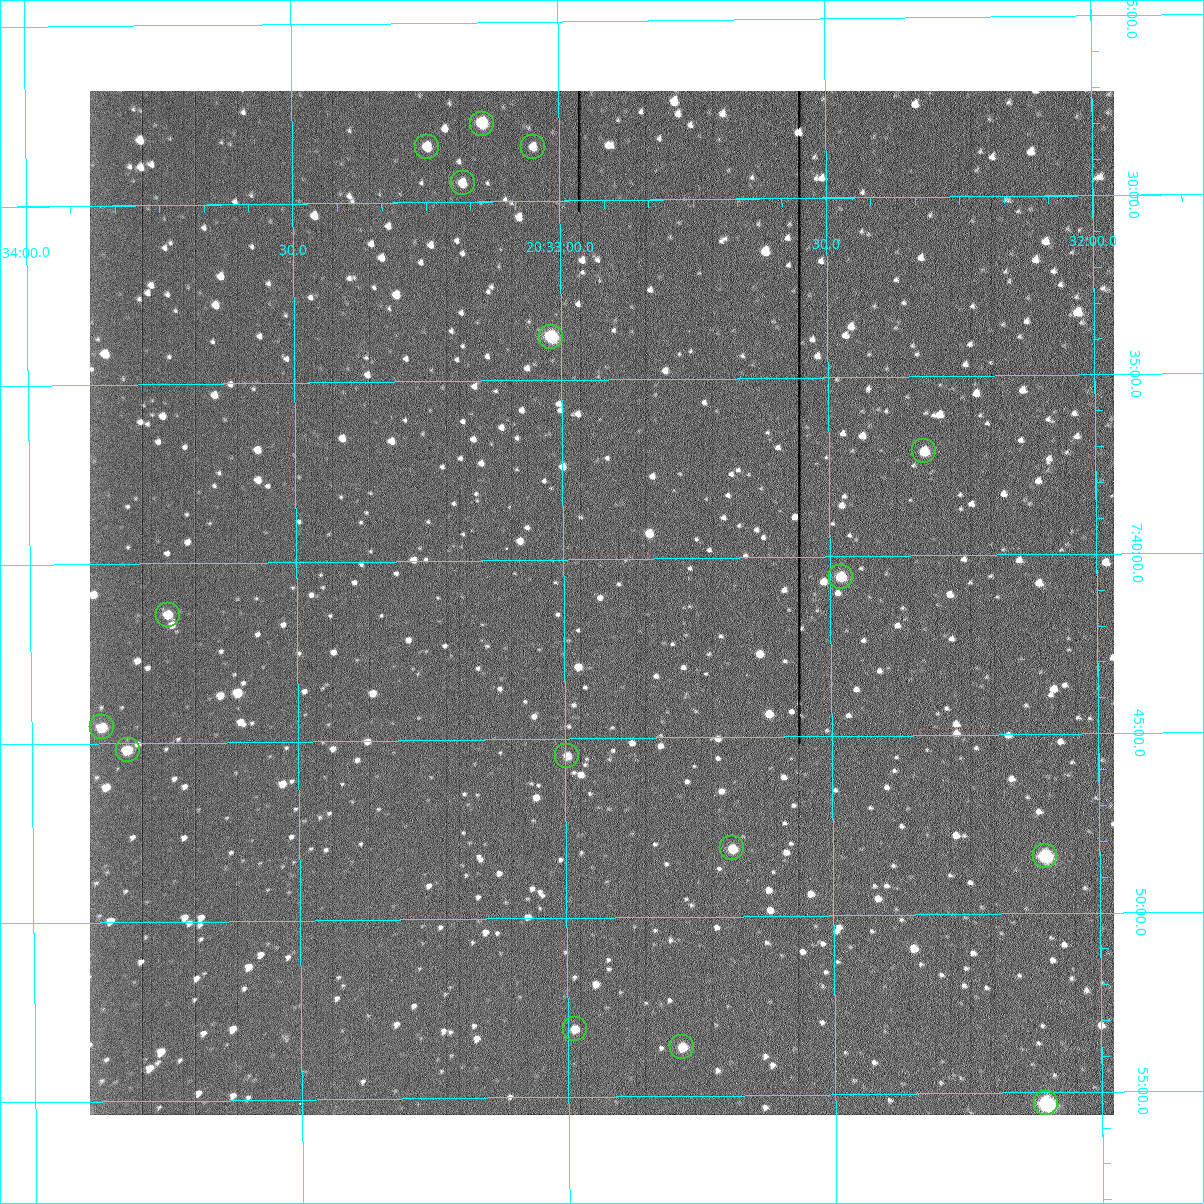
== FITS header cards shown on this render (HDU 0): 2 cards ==
NAXIS1  =                 1024 /fastest changing axis
NAXIS2  =                 1024 /next to fastest changing axis

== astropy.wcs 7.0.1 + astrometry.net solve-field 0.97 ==
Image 1024 x 1024 px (HDU 0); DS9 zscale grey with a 90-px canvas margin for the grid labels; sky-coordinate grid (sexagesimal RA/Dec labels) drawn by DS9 from the SOLVED WCS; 16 Tycho-2 reference stars matched to detected sources circled (green)
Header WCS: RA---TAN-SIP/DEC--TAN-SIP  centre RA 20:32:56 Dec +07:41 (308.23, +7.69 deg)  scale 1.67 arcsec/px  FOV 28.5' x 28.6'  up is -179 deg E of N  parity flipped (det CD > 0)
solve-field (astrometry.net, Tycho-2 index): VERIFIED the header's WCS against the Tycho-2 star catalogue (16 matches, 0 conflicts) and refined it, rather than solving blind
Solved WCS: RA---TAN-SIP/DEC--TAN-SIP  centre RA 20:32:56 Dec +07:41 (308.23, +7.69 deg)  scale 1.67 arcsec/px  FOV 28.5' x 28.6'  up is -179 deg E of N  parity flipped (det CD > 0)
The solver's refit moves the header's centre by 0.2 arcsec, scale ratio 1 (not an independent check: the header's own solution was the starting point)
Tycho-2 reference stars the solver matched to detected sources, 16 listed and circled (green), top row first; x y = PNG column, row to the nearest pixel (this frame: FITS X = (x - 90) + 1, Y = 1024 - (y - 91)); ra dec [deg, ICRS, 3 dp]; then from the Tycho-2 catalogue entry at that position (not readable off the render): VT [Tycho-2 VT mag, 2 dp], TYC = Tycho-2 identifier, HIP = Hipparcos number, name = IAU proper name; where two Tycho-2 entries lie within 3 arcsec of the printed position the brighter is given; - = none
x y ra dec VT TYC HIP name
482 124 308.286 +7.464 10.73 522-842-1 - -
427 147 308.312 +7.475 12.07 522-647-1 - -
533 147 308.262 +7.475 12.01 522-585-1 - -
463 183 308.295 +7.492 11.63 522-671-1 - -
551 337 308.254 +7.563 10.72 1087-1249-1 - -
924 451 308.081 +7.618 11.66 1087-1359-1 - -
841 577 308.120 +7.676 10.97 1087-777-1 - -
168 615 308.435 +7.690 11.87 1088-65-1 - -
102 727 308.467 +7.743 11.69 1088-851-1 - -
128 750 308.455 +7.753 11.50 1088-523-1 - -
567 756 308.249 +7.758 12.15 1087-191-1 - -
732 848 308.172 +7.802 11.35 1087-577-1 - -
1045 856 308.026 +7.807 10.06 1087-869-1 - -
575 1029 308.247 +7.885 12.25 1087-1189-1 - -
682 1047 308.197 +7.894 11.89 1087-513-1 - -
1046 1103 308.026 +7.922 8.78 1087-1005-1 - -